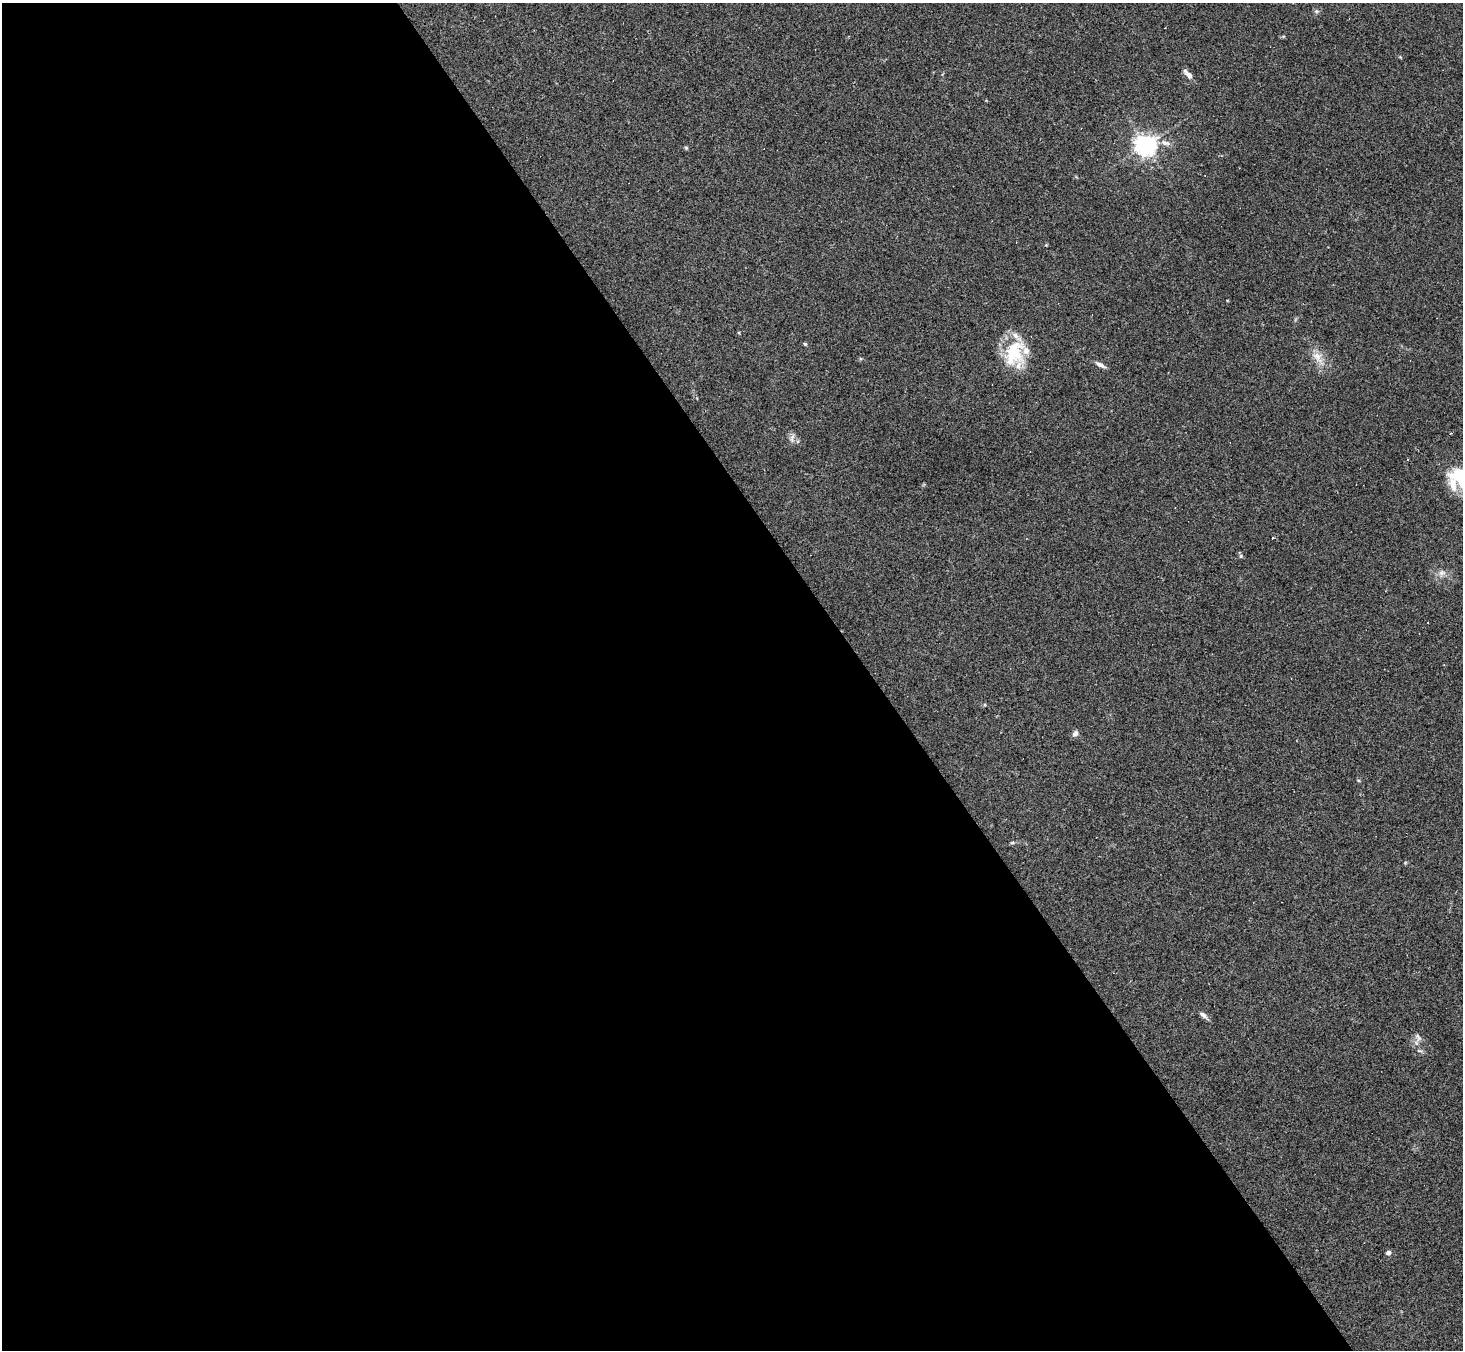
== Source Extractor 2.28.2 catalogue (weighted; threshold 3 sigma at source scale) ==
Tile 9 of 4 x 4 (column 1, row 3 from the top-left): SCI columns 1-1461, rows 1639-2986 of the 5843 x 5835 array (HDU 1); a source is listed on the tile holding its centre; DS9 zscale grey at full resolution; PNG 1465 x 1352 px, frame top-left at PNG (2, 3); no overlay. Shown black and unused: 60% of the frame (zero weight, under 2 of 3 exposures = <1% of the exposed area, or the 3 px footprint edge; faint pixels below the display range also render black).
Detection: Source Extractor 2.28.2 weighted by HDU 2 'WHT'; one run over the whole footprint, this tile lists its part. Background 0.101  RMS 0.0084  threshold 0.0379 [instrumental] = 3 sigma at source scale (4.5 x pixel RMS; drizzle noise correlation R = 1.50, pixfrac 1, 0.05/0.05 arcsec/px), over >= 5 px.
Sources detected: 24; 1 cosmic-ray / hot-pixel residue — not listed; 6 inside a brighter listed object's ellipse — not listed separately; the other 17 listed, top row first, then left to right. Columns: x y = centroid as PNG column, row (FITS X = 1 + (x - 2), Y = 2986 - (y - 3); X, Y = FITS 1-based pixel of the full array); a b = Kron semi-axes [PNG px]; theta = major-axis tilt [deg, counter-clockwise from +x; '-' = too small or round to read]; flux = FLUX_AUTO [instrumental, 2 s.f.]
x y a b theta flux
1316 11 6 5 - 1.4
1189 75 11 6 -37 4.2
1165 143 13 7 -18 4.3
1146 145 7 6 - 550
686 148 5 4 - 1
805 344 4 4 - 1.1
1013 352 37 23 76 36
1317 357 18 10 -52 9.2
1100 365 14 5 -29 3.5
792 438 12 5 74 2.7
1453 484 34 11 -79 15
1442 573 11 6 7 3.9
1075 734 8 6 53 2.9
1012 843 6 4 1 1.1
1203 1015 13 5 -40 3.3
1418 1037 12 6 -64 3.1
1388 1253 6 5 - 2.6